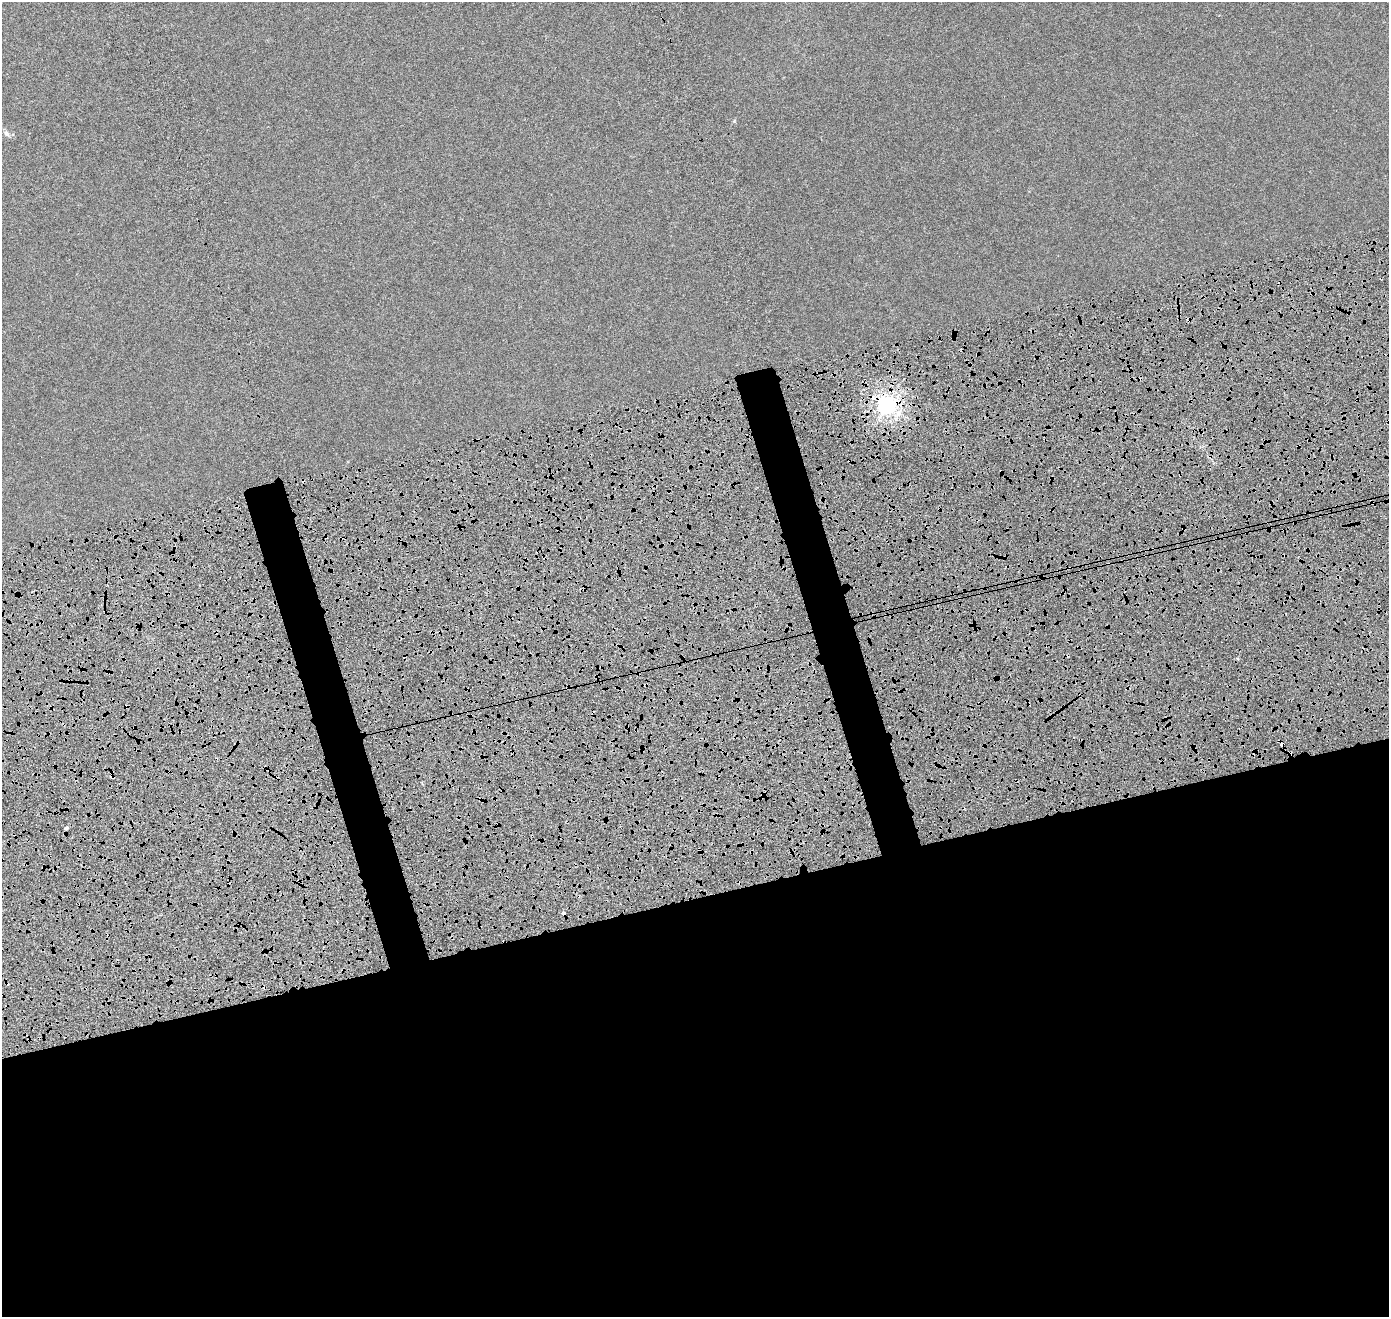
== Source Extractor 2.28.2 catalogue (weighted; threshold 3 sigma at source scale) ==
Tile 15 of 4 x 4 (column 3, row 4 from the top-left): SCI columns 2926-4312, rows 208-1522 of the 5840 x 5638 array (HDU 1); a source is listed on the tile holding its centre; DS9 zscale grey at full resolution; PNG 1391 x 1319 px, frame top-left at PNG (2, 2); no overlay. Shown black and unused: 36% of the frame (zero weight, under 4 of 8 exposures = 7% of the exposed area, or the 3 px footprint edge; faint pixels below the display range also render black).
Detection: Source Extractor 2.28.2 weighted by HDU 2 'WHT'; one run over the whole footprint, this tile lists its part. Background 3.17e-06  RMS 0.0016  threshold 0.00671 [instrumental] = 3 sigma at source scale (4.09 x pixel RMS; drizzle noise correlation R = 1.36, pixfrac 0.8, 0.0396/0.0396 arcsec/px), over >= 5 px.
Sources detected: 12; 5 cosmic-ray / hot-pixel residue — not listed; the other 7 listed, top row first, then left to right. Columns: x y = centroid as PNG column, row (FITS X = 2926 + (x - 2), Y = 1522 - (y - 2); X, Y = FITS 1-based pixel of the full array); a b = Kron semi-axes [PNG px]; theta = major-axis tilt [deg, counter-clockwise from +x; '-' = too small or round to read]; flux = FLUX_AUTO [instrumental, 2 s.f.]
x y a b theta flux
734 121 6 4 45 0.13
6 133 10 6 -59 0.39
1312 294 4 3 - 0.15
887 405 7 6 - 59
125 706 5 3 - 0.13
66 828 4 3 - 0.94
563 913 4 3 - 1.7
Overlapping masked pixels (flux is a lower limit): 4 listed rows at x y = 1312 294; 887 405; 125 706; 563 913